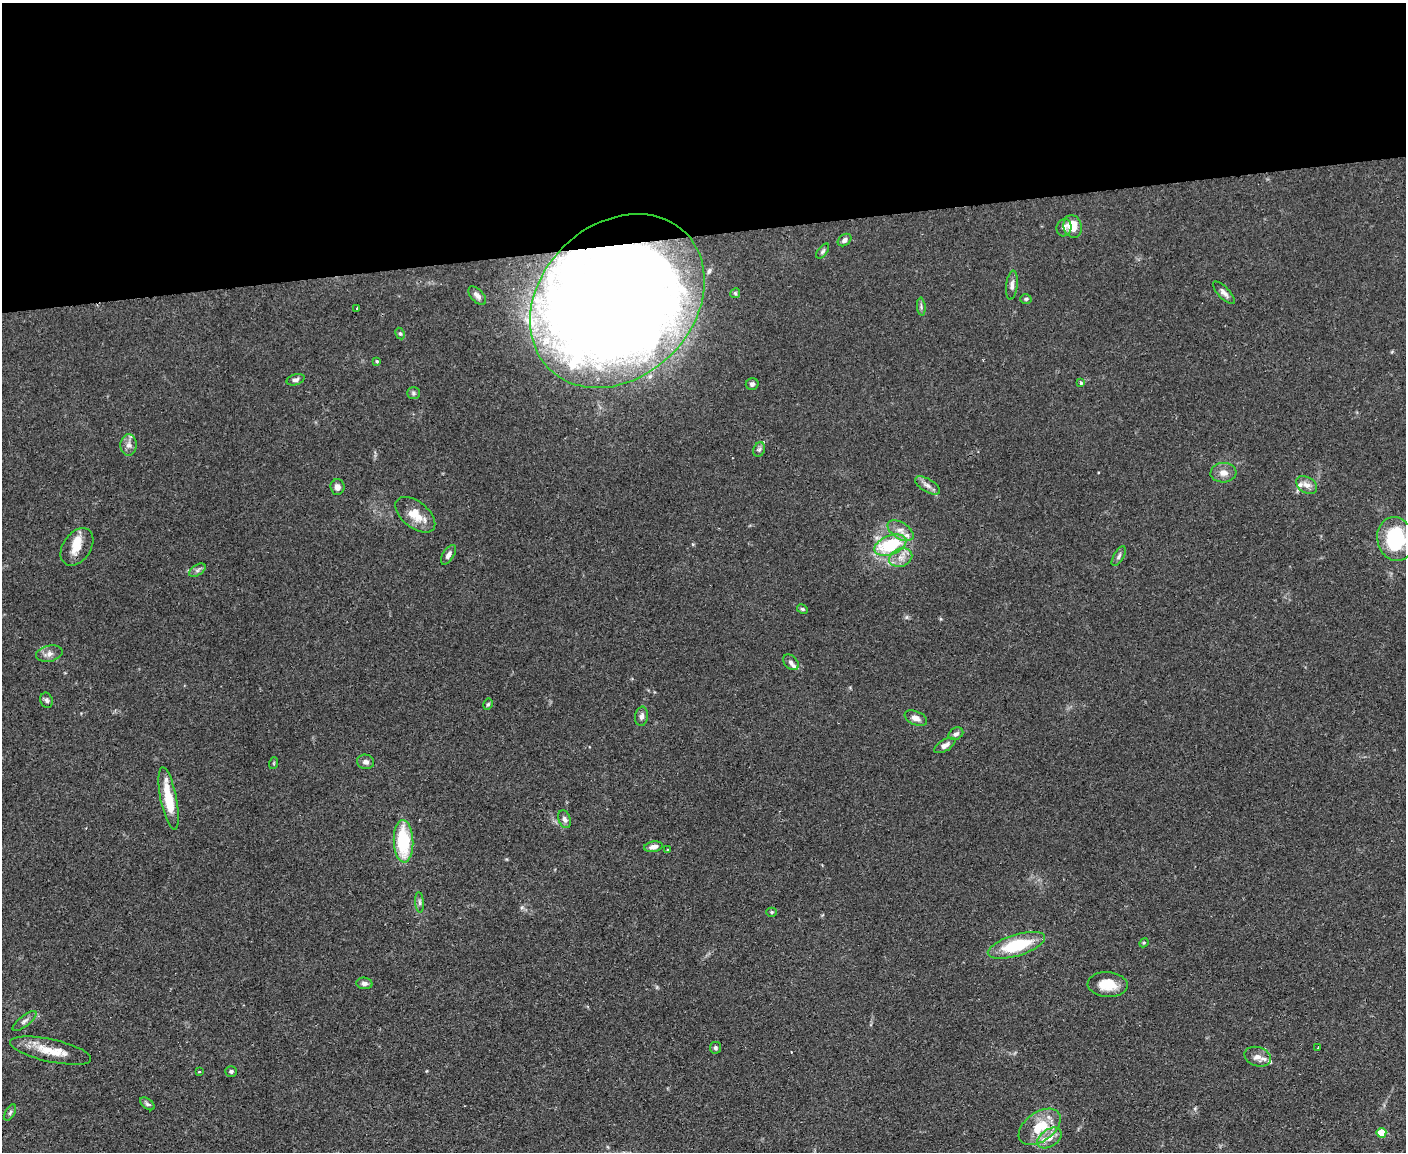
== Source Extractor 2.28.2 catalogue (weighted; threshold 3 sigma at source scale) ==
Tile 2 of 3 x 4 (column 2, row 1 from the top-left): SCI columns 1532-2935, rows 3449-4598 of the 4575 x 4598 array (HDU 1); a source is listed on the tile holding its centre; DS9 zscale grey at full resolution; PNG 1408 x 1154 px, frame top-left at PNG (2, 3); each listed source drawn as its Kron ellipse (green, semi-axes under 4 px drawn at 4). Shown black and unused: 20% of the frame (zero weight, under 2 of 3 exposures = <1% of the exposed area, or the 3 px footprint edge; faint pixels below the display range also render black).
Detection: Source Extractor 2.28.2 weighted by HDU 2 'WHT'; one run over the whole footprint, this tile lists its part. Background 0.083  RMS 0.0059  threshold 0.0264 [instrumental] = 3 sigma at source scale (4.5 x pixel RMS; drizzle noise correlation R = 1.50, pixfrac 1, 0.05/0.05 arcsec/px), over >= 5 px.
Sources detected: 77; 1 inside a brighter object's white glare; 2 cosmic-ray / hot-pixel residue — neither listed nor drawn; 7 inside a brighter listed object's ellipse — not listed separately; the other 67 listed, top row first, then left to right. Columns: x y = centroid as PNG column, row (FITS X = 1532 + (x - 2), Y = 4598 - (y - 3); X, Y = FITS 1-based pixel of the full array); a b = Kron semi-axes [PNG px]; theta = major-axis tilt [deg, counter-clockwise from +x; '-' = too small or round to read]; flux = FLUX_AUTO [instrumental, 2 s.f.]
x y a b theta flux
1073 226 11 9 -73 11
1064 227 9 7 72 2.1
844 240 7 5 37 2.1
823 251 9 4 52 1.1
1012 285 14 5 83 2.6
735 293 5 4 - 0.85
1224 293 14 5 -46 2.6
477 296 11 6 -48 2.6
1026 299 5 4 - 0.98
617 301 96 76 45 1200
921 307 9 3 -85 1.1
357 308 3 3 - 0.75
400 334 6 4 -62 0.94
377 361 4 3 - 0.61
296 380 9 5 15 1.8
1081 383 4 3 - 1.3
752 384 6 6 - 1.6
413 393 6 5 - 1.1
129 445 10 8 85 3.3
759 449 7 5 67 1.5
1223 473 13 10 4 4.3
927 485 14 6 -31 3.1
1307 485 11 7 -31 3.8
337 487 8 7 - 2.7
415 515 23 13 -39 11
900 531 14 8 -33 4.6
1396 539 22 18 -77 46
890 545 17 9 21 32
77 547 21 13 55 9.5
448 555 11 5 59 2.5
1119 556 11 5 59 1.6
901 558 12 9 23 4.8
197 570 9 5 33 1.5
802 609 6 4 -27 0.85
49 654 13 8 13 3.6
791 662 9 6 -46 2
47 700 8 6 -70 1.5
488 704 6 4 60 0.96
642 716 10 6 82 2.2
916 718 12 6 -23 3.4
956 734 8 6 31 1.9
945 745 12 5 31 3.1
366 762 8 7 - 2.2
274 763 6 3 72 0.63
169 799 32 8 -79 18
564 819 9 6 -69 2.1
403 841 21 9 -88 35
653 847 9 5 11 3
668 849 3 2 - 0.83
419 902 10 4 -85 1.5
772 912 5 4 - 0.72
1144 943 5 4 - 0.63
1016 945 30 10 17 30
364 983 8 5 -6 2.2
1108 984 20 12 -4 11
24 1021 14 5 38 2.2
715 1048 6 6 - 1.3
1318 1048 3 2 - 0.53
51 1051 41 11 -12 14
1258 1057 13 9 -18 3.9
231 1071 6 5 - 1.3
199 1072 4 2 - 0.39
147 1104 8 5 -37 1.3
10 1113 9 4 63 1.4
1040 1127 24 14 36 19
1381 1133 5 5 - 18
1049 1138 13 8 35 5.7
Overlapping masked pixels (flux is a lower limit): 1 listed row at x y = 617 301